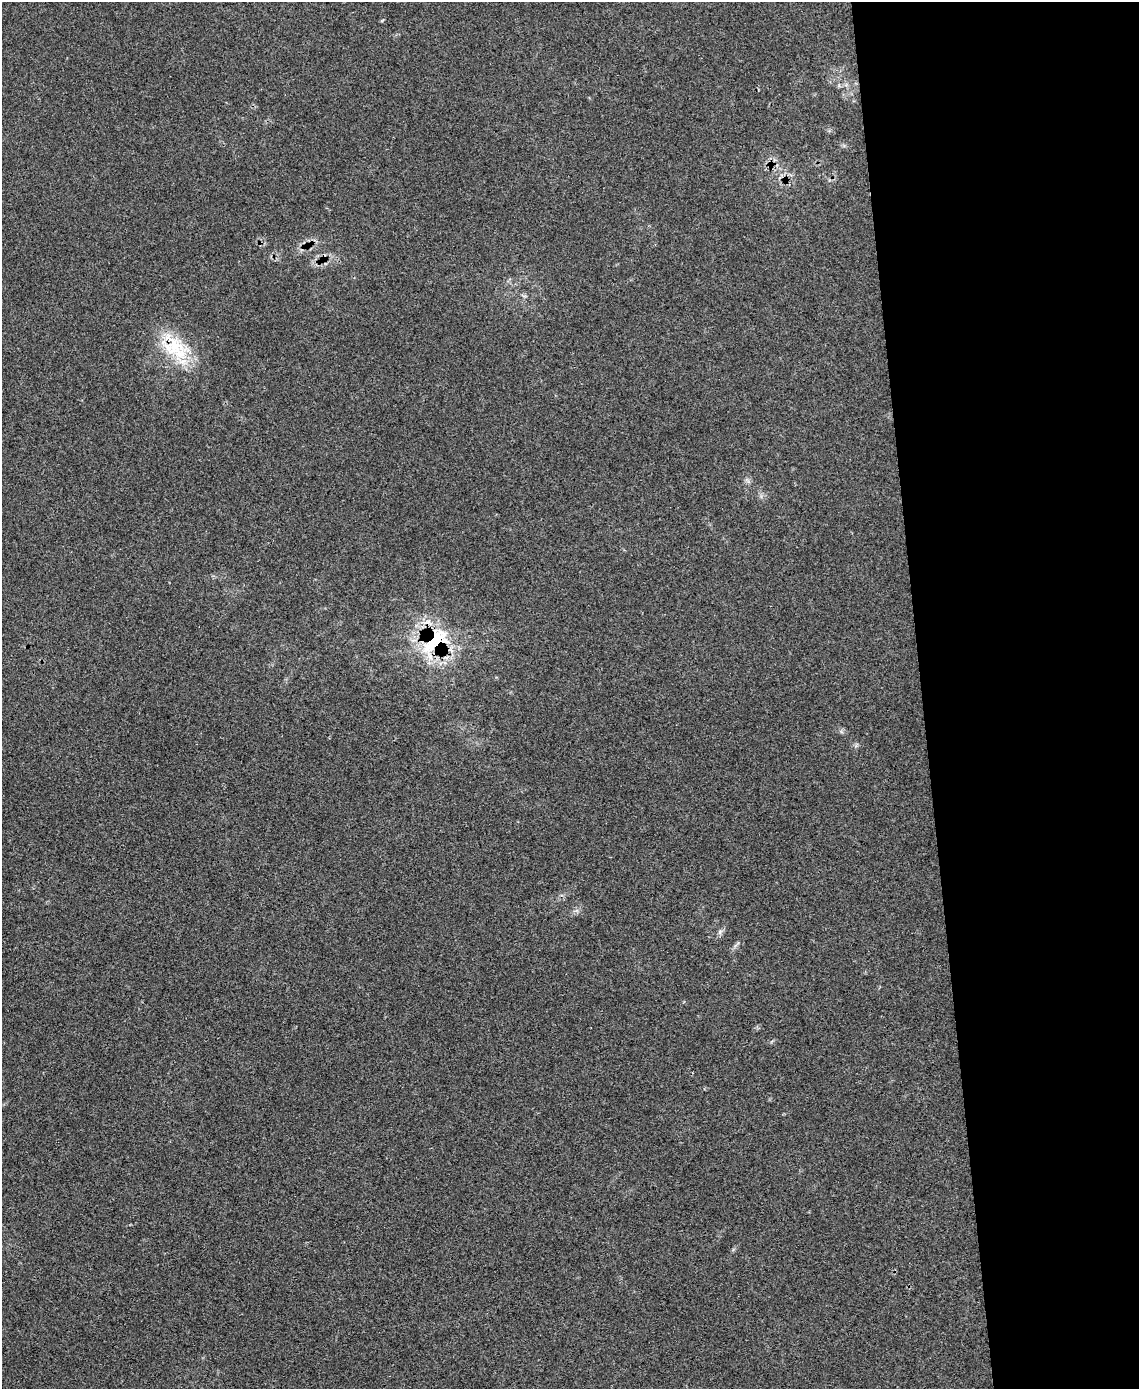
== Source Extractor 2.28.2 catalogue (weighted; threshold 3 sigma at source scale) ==
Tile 8 of 4 x 3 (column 4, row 2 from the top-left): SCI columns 3426-4562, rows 1677-3063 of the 4618 x 4597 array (HDU 1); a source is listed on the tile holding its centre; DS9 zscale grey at full resolution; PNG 1141 x 1391 px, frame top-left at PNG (2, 2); no overlay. Shown black and unused: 19% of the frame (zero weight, under 3 of 4 exposures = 5% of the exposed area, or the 3 px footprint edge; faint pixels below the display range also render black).
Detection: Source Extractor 2.28.2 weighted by HDU 2 'WHT'; one run over the whole footprint, this tile lists its part. Background 0.065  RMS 0.0054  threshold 0.0245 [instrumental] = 3 sigma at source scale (4.5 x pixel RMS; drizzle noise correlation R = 1.50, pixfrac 1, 0.05/0.05 arcsec/px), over >= 5 px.
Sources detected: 3; all 3 listed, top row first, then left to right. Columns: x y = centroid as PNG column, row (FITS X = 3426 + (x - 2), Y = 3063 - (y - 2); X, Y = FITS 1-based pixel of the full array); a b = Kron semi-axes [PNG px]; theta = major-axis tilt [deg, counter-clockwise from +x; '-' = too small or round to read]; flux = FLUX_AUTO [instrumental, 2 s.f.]
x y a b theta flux
174 347 41 26 -6 29
436 640 41 37 64 47
720 932 7 4 89 1.1
Overlapping masked pixels (flux is a lower limit): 2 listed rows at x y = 174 347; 436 640